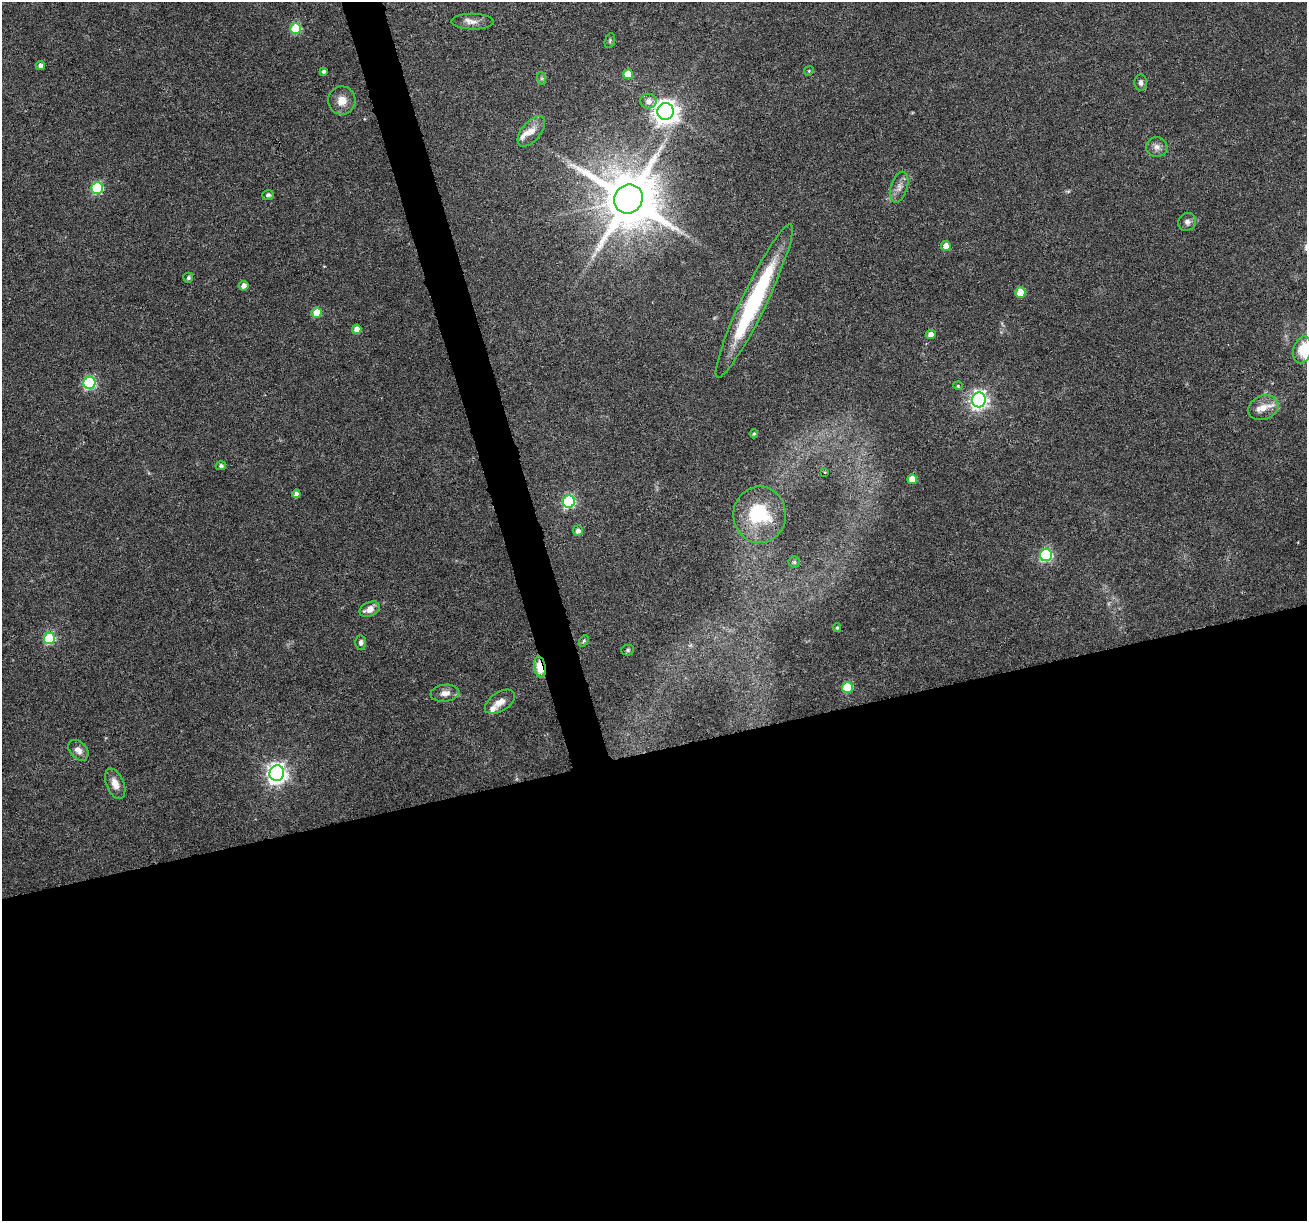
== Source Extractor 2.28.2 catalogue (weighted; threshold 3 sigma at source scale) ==
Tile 15 of 4 x 4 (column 3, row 4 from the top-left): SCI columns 2611-3915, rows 104-1322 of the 5220 x 5030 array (HDU 1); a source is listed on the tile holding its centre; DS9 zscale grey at full resolution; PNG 1309 x 1223 px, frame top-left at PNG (2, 2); each listed source drawn as its Kron ellipse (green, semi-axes under 4 px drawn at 4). Shown black and unused: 40% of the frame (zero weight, under 3 of 6 exposures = <1% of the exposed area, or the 3 px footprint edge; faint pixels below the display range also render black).
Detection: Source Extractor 2.28.2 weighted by HDU 2 'WHT'; one run over the whole footprint, this tile lists its part. Background 0.0385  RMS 0.0026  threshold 0.0106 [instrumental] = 3 sigma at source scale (4.09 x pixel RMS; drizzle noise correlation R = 1.36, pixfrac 0.8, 0.0396/0.0396 arcsec/px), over >= 5 px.
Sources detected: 61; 2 inside a brighter object's white glare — neither listed nor drawn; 4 inside a brighter listed object's ellipse — not listed separately; the other 55 listed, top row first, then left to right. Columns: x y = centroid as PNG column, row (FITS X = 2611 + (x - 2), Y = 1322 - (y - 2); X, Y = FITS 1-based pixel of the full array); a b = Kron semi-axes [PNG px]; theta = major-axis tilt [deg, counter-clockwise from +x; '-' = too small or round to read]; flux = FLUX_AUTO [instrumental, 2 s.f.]
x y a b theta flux
473 22 21 8 0 1.9
296 29 5 5 - 13
610 41 8 4 72 0.4
40 65 5 4 - 0.95
323 71 4 4 - 0.62
809 71 5 4 - 0.28
628 74 5 5 - 3.7
541 78 6 4 -71 0.41
1141 82 8 6 -86 0.86
342 101 14 13 - 2.8
648 101 8 7 - 1.5
666 111 8 8 - 230
531 131 18 9 50 2.4
1157 147 10 10 - 1.4
899 187 16 8 73 1.7
97 188 6 5 - 19
268 195 5 5 - 0.66
628 199 15 13 52 1800
1187 222 9 8 - 1
946 246 5 5 - 1.7
188 278 5 5 - 0.53
243 286 5 5 - 1.2
1020 293 5 5 - 5.2
754 301 85 12 64 31
317 313 5 5 - 6.3
357 329 4 4 - 2.2
931 334 5 4 - 1.7
1302 350 14 9 78 5.5
89 383 6 6 - 28
958 386 4 4 - 0.3
979 400 7 7 - 94
1263 408 15 12 20 3
754 434 4 3 - 0.3
221 466 5 4 - 0.6
825 472 2 2 - 0.26
912 479 5 5 - 3.3
296 494 4 4 - 1
569 502 6 6 - 29
760 515 28 26 -90 14
578 531 5 5 - 1.1
1046 555 6 6 - 29
794 562 5 5 - 0.46
370 609 10 7 25 2.4
837 628 4 3 - 0.34
49 638 6 5 - 20
584 641 6 4 59 0.42
361 643 7 5 87 0.71
628 650 6 5 - 0.4
540 667 11 5 -79 9.4
847 687 5 5 - 9.7
445 693 14 8 6 1.8
500 702 17 9 33 2.5
78 750 12 8 -48 1.6
277 773 8 7 - 140
115 784 16 9 -68 2.3
Overlapping masked pixels (flux is a lower limit): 1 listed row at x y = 540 667